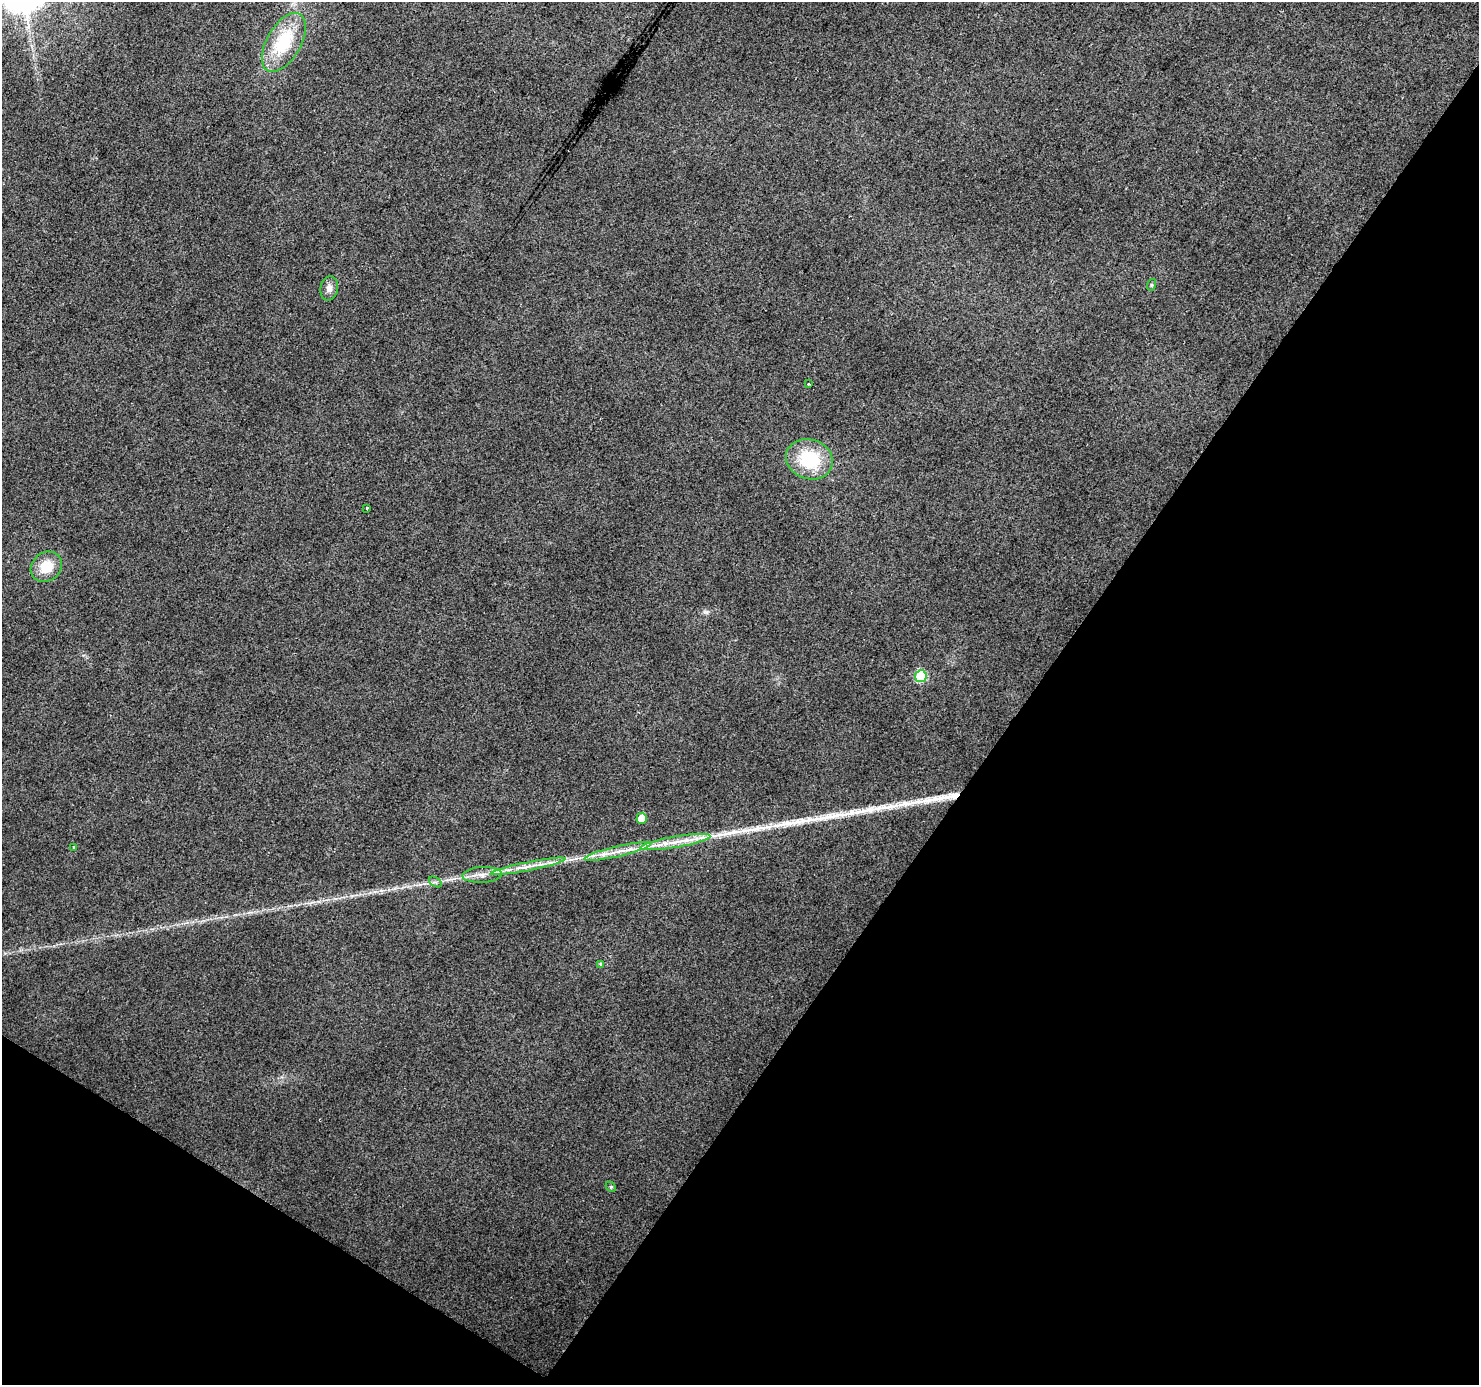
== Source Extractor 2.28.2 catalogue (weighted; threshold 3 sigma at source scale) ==
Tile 15 of 4 x 4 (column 3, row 4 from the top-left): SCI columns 2954-4430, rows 188-1570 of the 5912 x 5973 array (HDU 1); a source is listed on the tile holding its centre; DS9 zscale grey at full resolution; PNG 1481 x 1387 px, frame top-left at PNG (2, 2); each listed source drawn as its Kron ellipse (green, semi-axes under 4 px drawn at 4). Shown black and unused: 35% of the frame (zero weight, under 2 of 3 exposures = <1% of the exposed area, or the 3 px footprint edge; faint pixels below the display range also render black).
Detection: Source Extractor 2.28.2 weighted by HDU 2 'WHT'; one run over the whole footprint, this tile lists its part. Background 0.0442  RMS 0.0086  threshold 0.0388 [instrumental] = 3 sigma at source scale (4.5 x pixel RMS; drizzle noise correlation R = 1.50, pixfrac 1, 0.0396/0.0396 arcsec/px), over >= 5 px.
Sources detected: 23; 4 long thin detections or spike segments (spike, bleed or trail) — neither listed nor drawn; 2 inside a brighter listed object's ellipse — not listed separately; the other 17 listed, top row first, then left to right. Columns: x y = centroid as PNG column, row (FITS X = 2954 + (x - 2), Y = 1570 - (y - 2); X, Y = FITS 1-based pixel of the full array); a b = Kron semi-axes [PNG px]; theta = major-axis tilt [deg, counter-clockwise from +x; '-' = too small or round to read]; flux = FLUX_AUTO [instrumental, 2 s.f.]
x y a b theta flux
284 42 32 17 60 50
1151 285 6 4 71 1
329 288 12 9 81 5.2
808 384 3 3 - 0.96
809 459 24 20 -19 49
367 508 3 3 - 5.7
46 567 16 14 39 18
921 676 6 6 - 54
642 818 5 5 - 14
675 842 35 5 10 16
73 847 3 2 - 0.97
618 851 34 5 13 14
528 866 38 4 11 13
482 875 19 8 3 8.2
435 882 7 4 -31 2
601 964 3 3 - 3.2
611 1187 6 4 -45 1.1
Unlisted compact peaks at least as high as the median listed source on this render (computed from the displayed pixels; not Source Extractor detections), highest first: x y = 707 612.